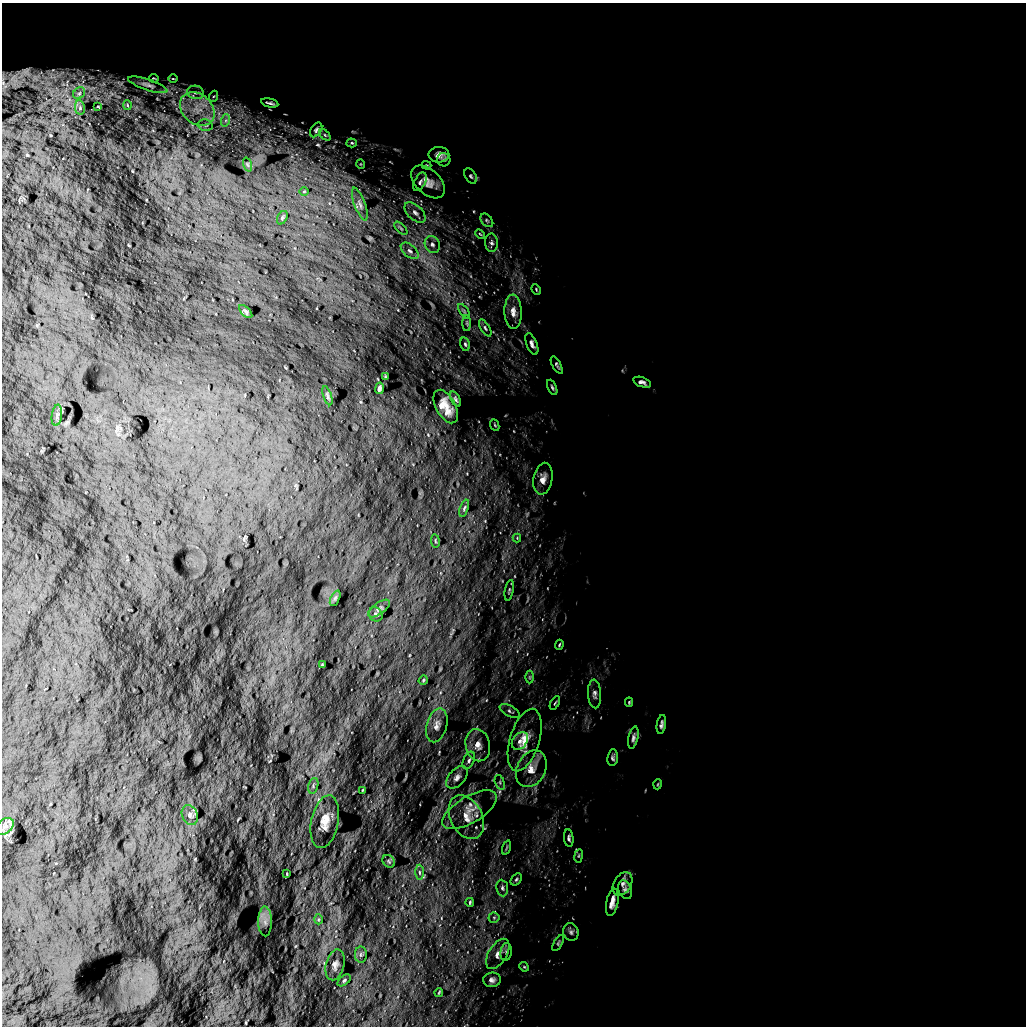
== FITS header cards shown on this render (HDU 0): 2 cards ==
NAXIS1  =                 1024 /
NAXIS2  =                 1024 /

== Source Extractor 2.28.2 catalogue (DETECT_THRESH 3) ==
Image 1024 x 1024 px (HDU 0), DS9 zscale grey, 1 PNG px = 1 image px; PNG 1028 x 1028 px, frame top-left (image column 1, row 1024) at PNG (2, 3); each listed source drawn as its Kron ellipse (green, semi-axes under 4 px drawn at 4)
Background 5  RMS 730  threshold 2180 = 3 sigma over >= 5 px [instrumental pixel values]
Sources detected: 112; all 112 listed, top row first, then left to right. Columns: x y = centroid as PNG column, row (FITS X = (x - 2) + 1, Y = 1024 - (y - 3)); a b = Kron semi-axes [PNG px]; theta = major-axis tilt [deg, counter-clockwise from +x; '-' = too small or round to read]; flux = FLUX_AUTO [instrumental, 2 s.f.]
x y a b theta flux
154 78 5 2 - 5.7e+04
173 79 4 3 - 3.9e+04
148 85 20 5 -18 2.3e+05
196 92 8 6 -12 1.8e+05
79 93 6 5 - 8.7e+04
214 96 5 3 - 5.4e+04
270 103 9 3 -13 1.2e+05
127 105 5 3 - 4.8e+04
98 106 3 2 - 3.5e+04
80 108 7 5 -80 1.1e+05
197 109 19 14 -41 1.1e+06
226 120 6 4 71 1.0e+05
205 125 7 5 -14 1.2e+05
316 130 8 5 58 1.1e+05
325 135 7 4 -45 7.9e+04
352 143 5 4 - 6.5e+04
439 155 10 7 -2 2.8e+05
444 160 7 6 - 9.2e+04
247 164 7 3 -71 5.4e+04
361 164 5 3 - 3.5e+04
427 165 5 3 - 5.2e+04
471 176 8 5 -59 1.0e+05
420 182 10 5 63 1.3e+05
428 182 20 12 -44 5.9e+05
304 191 5 3 - 4.0e+04
360 204 17 5 -70 2.2e+05
415 213 13 7 -43 2.5e+05
282 218 7 5 61 8.4e+04
487 220 8 5 -49 9.7e+04
401 228 8 3 -45 6.6e+04
480 234 5 3 - 5.1e+04
491 243 9 6 -88 1.5e+05
432 244 9 7 -61 1.9e+05
410 251 10 6 -40 1.7e+05
536 289 5 3 - 5.1e+04
464 311 8 4 -55 8.2e+04
246 312 8 3 -45 9.0e+04
513 312 17 8 -89 4.2e+05
467 323 8 3 -90 6.2e+04
485 328 9 4 -58 1.1e+05
465 344 7 4 -77 8.8e+04
532 344 11 5 -68 1.9e+05
557 365 10 3 -61 9.4e+04
385 377 3 2 - 4.0e+04
642 382 9 5 -19 1.7e+05
552 387 8 4 -66 8.8e+04
380 388 6 3 82 1.1e+05
327 396 10 3 -71 9.0e+04
455 399 8 4 -62 1.2e+05
446 407 18 9 -61 7.8e+05
57 415 11 5 82 1.1e+05
495 425 6 3 -66 5.6e+04
543 479 16 9 80 4.0e+05
464 508 9 4 71 9.4e+04
517 538 4 4 - 4.1e+04
435 541 6 3 -81 5.3e+04
509 590 11 3 79 7.3e+04
335 598 8 4 65 8.7e+04
379 608 13 5 36 1.5e+05
376 614 7 6 - 1.1e+05
559 645 5 3 - 5.5e+04
322 665 3 2 - 4.6e+04
530 677 6 4 90 7.8e+04
423 680 5 4 - 5.0e+04
595 694 14 6 -87 2.1e+05
629 702 4 4 - 5.1e+04
555 703 7 2 59 5.6e+04
510 711 11 5 -28 1.4e+05
661 724 10 4 80 1.5e+05
437 725 17 10 75 4.1e+05
633 737 11 5 79 1.6e+05
525 740 32 14 73 1.2e+06
520 741 10 7 53 2.2e+05
478 745 16 12 -79 5.6e+05
613 758 8 5 83 1.2e+05
469 760 9 5 65 1.4e+05
531 769 19 14 62 7.4e+05
457 777 13 8 49 2.9e+05
500 782 7 4 -72 1.0e+05
658 784 5 3 - 4.6e+04
313 786 8 5 73 9.0e+04
363 790 4 2 - 4.8e+04
470 810 31 13 31 8.9e+05
190 815 10 8 -66 1.9e+05
466 817 23 16 -62 9.3e+05
325 822 27 13 78 8.6e+05
4 826 10 7 38 2.0e+05
569 838 8 5 -83 1.2e+05
506 848 7 3 71 5.7e+04
579 856 7 3 81 5.6e+04
389 861 7 5 -48 8.6e+04
419 872 7 4 -89 8.3e+04
287 874 3 2 - 3.5e+04
516 879 7 4 51 8.5e+04
623 884 13 8 58 2.3e+05
502 888 8 5 -82 1.2e+05
625 890 10 6 -67 1.5e+05
470 902 4 3 - 5.5e+04
612 902 14 6 79 3.4e+05
494 918 5 5 - 7.4e+04
318 919 5 3 - 5.5e+04
265 921 15 7 -89 2.8e+05
571 932 9 7 -72 1.6e+05
558 943 9 4 59 8.0e+04
506 952 9 5 82 1.3e+05
361 954 8 6 89 1.3e+05
498 954 17 9 59 4.0e+05
335 965 16 9 76 3.0e+05
524 967 5 4 - 5.6e+04
344 980 7 4 39 8.9e+04
492 980 9 7 6 2.0e+05
439 992 4 2 - 5.3e+04